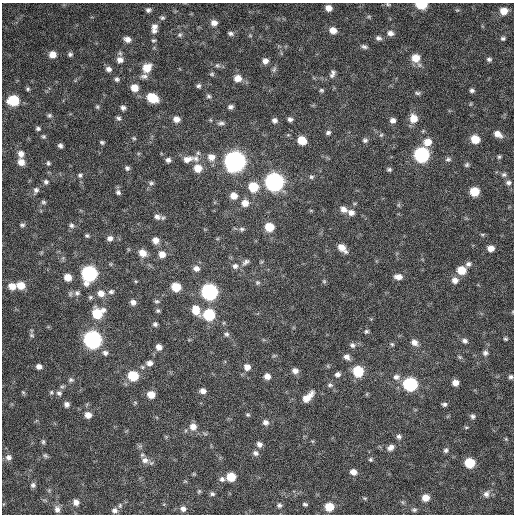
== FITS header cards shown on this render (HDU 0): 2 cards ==
NAXIS1  =                  512 / Axis length
NAXIS2  =                  512 / Axis length

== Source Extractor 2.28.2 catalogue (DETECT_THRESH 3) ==
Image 512 x 512 px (HDU 0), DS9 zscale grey, 1 PNG px = 1 image px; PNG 516 x 516 px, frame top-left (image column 1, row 512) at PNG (2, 3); no overlay
Background 359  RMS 20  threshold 58.9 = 3 sigma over >= 5 px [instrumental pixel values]
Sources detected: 214; all 214 listed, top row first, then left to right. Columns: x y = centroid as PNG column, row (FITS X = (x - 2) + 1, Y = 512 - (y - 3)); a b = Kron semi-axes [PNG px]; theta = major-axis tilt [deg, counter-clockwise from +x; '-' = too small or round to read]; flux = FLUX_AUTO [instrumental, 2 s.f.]
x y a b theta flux
388 4 6 4 -19 1800
421 5 7 5 -2 50000
328 8 6 5 - 8700
148 10 6 5 - 3200
504 11 7 6 - 13000
162 18 6 5 - 2300
214 23 7 6 - 7600
154 26 7 7 - 5500
333 30 7 6 - 11000
154 31 6 5 - 3700
231 33 7 5 -7 3300
390 33 9 7 -11 6000
180 35 7 5 43 2400
378 38 8 6 -28 3900
503 38 6 5 - 2500
127 39 8 6 -16 7000
153 40 5 4 - 1800
364 47 8 5 -16 3400
53 54 7 7 - 11000
70 54 6 5 - 2800
415 58 8 8 - 18000
489 59 6 5 - 2900
120 60 9 7 -16 7300
265 61 7 6 - 6400
217 65 7 6 - 2900
147 68 9 8 - 20000
108 69 7 6 - 4900
274 69 9 5 64 3000
212 74 6 5 - 2100
332 74 10 6 70 4500
144 76 10 7 2 4600
238 78 9 8 - 11000
117 79 6 6 - 3000
199 86 6 5 - 2900
134 88 7 7 - 15000
28 89 5 4 - 2000
321 90 5 4 - 2000
472 90 6 5 - 3100
417 93 8 5 -2 2600
209 96 7 5 -4 2600
152 98 9 7 -29 38000
13 100 8 7 - 61000
470 104 5 3 - 1300
97 107 6 5 - 1900
230 107 6 5 - 3600
123 108 6 5 - 3900
49 115 6 5 - 2500
118 118 6 6 - 2900
413 118 9 8 - 16000
176 119 7 6 - 8200
290 119 6 5 - 3800
274 120 6 6 - 4300
393 120 6 5 - 5500
221 123 10 5 0 3600
38 129 5 4 - 2500
423 131 5 4 - 1400
328 132 7 5 25 3000
498 134 10 7 -35 9100
381 135 6 4 44 1600
43 136 5 5 - 2000
134 138 6 4 -21 1700
475 139 7 6 - 23000
302 140 7 6 - 24000
365 140 7 6 - 3300
102 142 5 3 - 2200
427 142 9 8 - 14000
60 146 4 4 - 3200
21 154 8 7 - 7300
421 155 8 8 - 240000
211 157 10 9 - 10000
499 157 5 5 - 2000
196 158 10 8 -54 7400
187 159 14 8 13 11000
448 159 8 5 2 3100
168 160 6 5 - 4100
21 162 7 6 - 10000
235 162 9 9 - 890000
48 163 5 5 - 2100
467 165 6 6 - 2500
127 168 6 5 - 3000
198 168 8 8 - 17000
389 169 6 5 - 2400
80 175 7 6 - 3000
504 175 7 6 - 3200
311 177 7 6 - 2700
46 182 7 6 - 3100
274 182 9 8 - 500000
151 183 6 5 - 2500
508 183 7 7 - 4000
253 187 8 8 - 35000
36 190 7 7 - 3800
118 192 7 6 - 3300
474 192 7 6 - 32000
234 196 7 7 - 11000
43 202 7 5 -15 2400
245 203 8 8 - 11000
399 205 6 4 -71 1800
343 209 10 7 -30 8100
351 213 9 7 -20 7100
157 217 9 7 -9 5500
22 225 7 4 -6 2500
71 225 7 7 - 3700
269 227 7 7 - 28000
242 229 8 5 -9 2900
482 234 6 4 -18 1600
87 236 6 5 - 2300
110 238 7 6 - 5400
155 240 7 6 - 8400
342 248 10 6 -44 13000
491 248 6 6 - 10000
142 253 8 7 - 11000
162 254 7 7 - 9500
246 262 11 6 35 4500
111 264 6 4 -71 1400
468 264 7 6 - 4000
235 266 7 7 - 4500
196 269 8 7 - 6100
461 270 8 7 - 22000
89 274 9 8 - 240000
68 277 7 6 - 15000
398 277 9 6 -4 7200
455 280 8 8 - 7700
136 281 5 3 - 1200
324 281 5 5 - 1700
257 282 6 6 - 2300
21 285 8 7 - 18000
12 286 8 7 - 13000
176 287 7 6 - 31000
111 292 8 6 13 3600
209 292 8 8 - 320000
77 293 9 8 - 5200
101 293 9 8 - 9700
90 297 6 6 - 2600
156 301 6 5 - 2300
133 302 7 6 - 5100
196 310 10 7 -65 20000
158 311 5 5 - 2200
97 313 9 8 - 43000
209 315 8 7 - 74000
155 324 6 5 - 2900
366 331 5 5 - 2300
227 334 7 6 - 3100
32 335 6 5 - 2100
505 339 5 4 - 2100
93 340 8 8 - 430000
465 341 8 7 - 4500
414 342 9 7 -34 7900
392 344 5 4 - 1800
352 345 7 6 - 3800
159 347 7 6 - 6900
105 353 7 7 - 4100
485 353 8 7 - 4200
274 356 6 4 -18 1600
347 357 7 6 - 5600
460 357 6 5 - 2100
149 363 7 6 - 5700
39 366 6 5 - 5700
247 367 8 7 - 7700
295 371 7 6 - 6400
358 371 7 7 - 53000
337 374 7 6 - 4500
133 376 8 7 - 42000
267 376 7 6 - 7800
396 377 9 8 - 6100
511 377 6 5 - 2800
71 380 7 6 - 2900
455 382 6 6 - 8900
410 384 8 7 - 160000
330 385 7 5 0 2600
62 387 6 4 1 2000
203 391 6 5 - 6100
23 392 6 4 -43 1700
51 392 6 4 69 1900
59 393 8 6 -37 3800
151 395 7 6 - 15000
308 397 14 7 44 16000
67 404 6 6 - 4900
444 404 6 4 -1 3000
88 415 7 6 - 8600
248 415 6 5 - 1900
473 416 6 5 - 3200
265 422 8 7 - 5500
193 427 8 8 - 10000
466 427 6 4 0 1500
399 436 7 5 -19 3400
506 439 5 4 - 1400
43 442 7 5 -89 2400
259 444 7 6 - 5200
390 448 9 7 37 5800
446 450 6 6 - 3100
255 453 8 6 -29 4300
45 456 6 5 - 2300
8 457 8 7 - 5200
145 460 10 9 - 7700
370 460 5 5 - 2000
469 463 7 7 - 41000
353 472 7 6 - 8200
194 474 5 4 - 1300
231 477 7 6 - 26000
222 479 7 7 - 4300
33 485 6 6 - 3100
199 491 5 5 - 1800
212 494 6 5 - 2800
486 494 9 8 - 5800
365 498 7 3 0 1600
425 498 7 7 - 12000
76 502 7 7 - 6500
305 504 6 4 -18 2200
279 505 7 6 - 3000
329 507 7 7 - 25000
57 509 9 7 -80 5300
183 509 7 7 - 5600
114 510 8 7 - 5300
414 510 7 5 1 2500
At the frame edge (FLAGS 8, measured only in part): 2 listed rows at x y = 388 4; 421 5